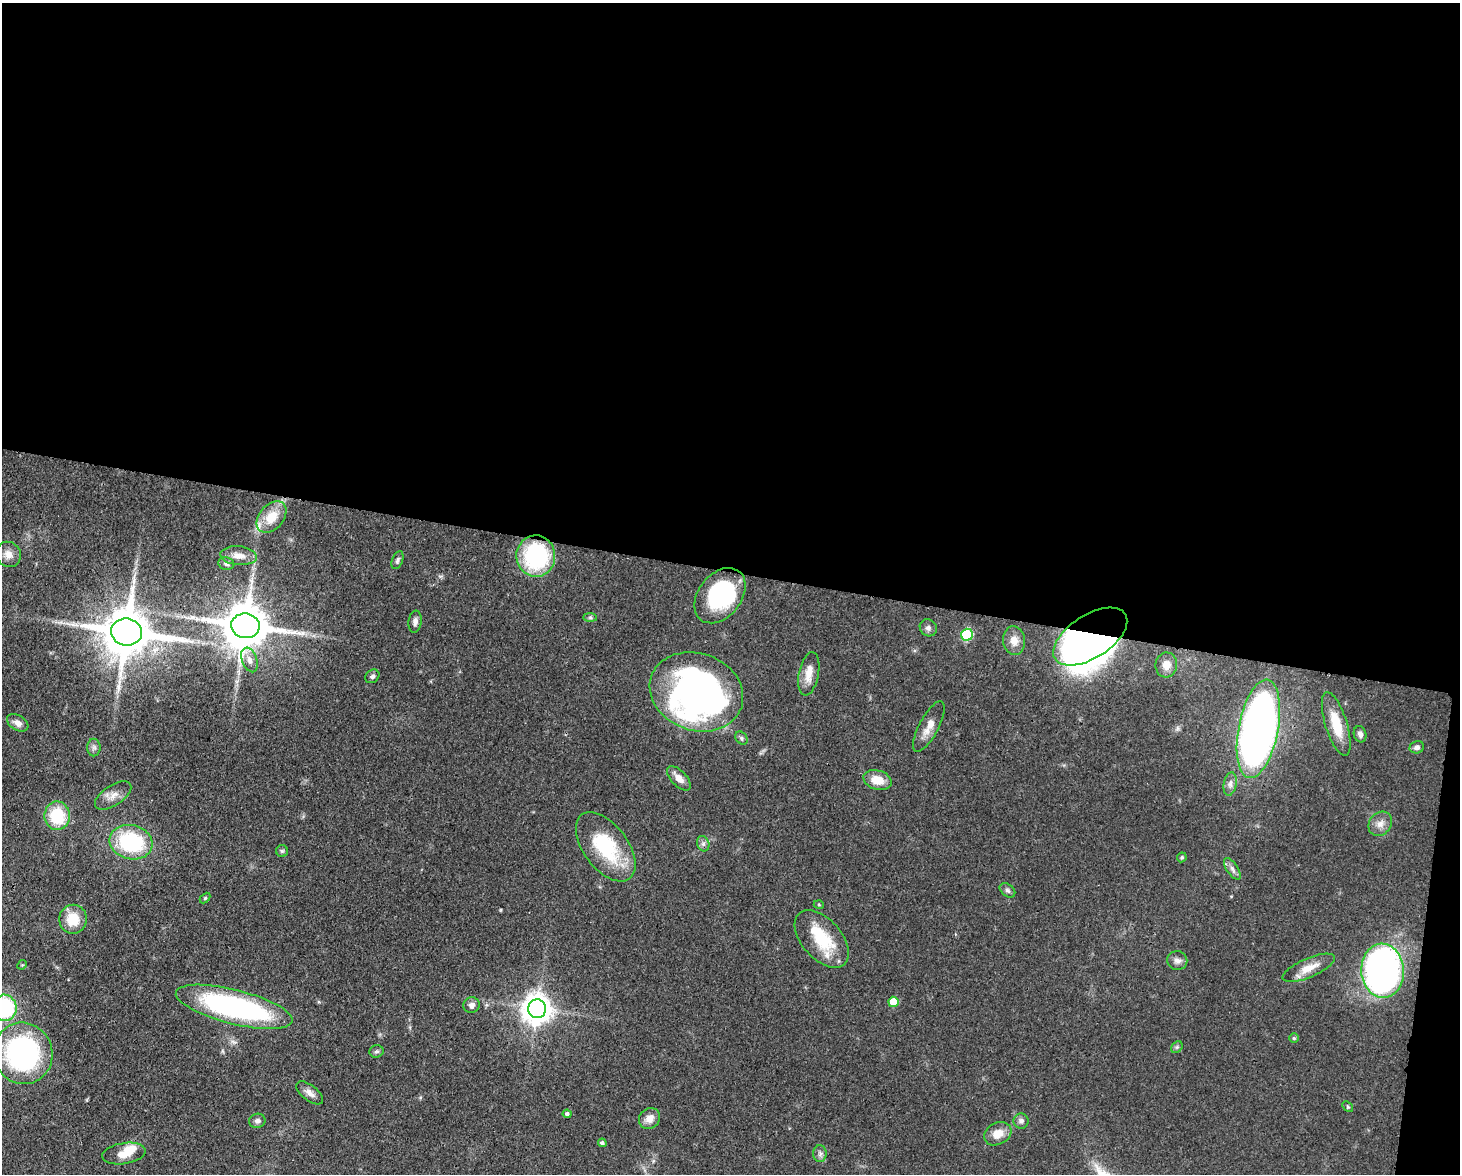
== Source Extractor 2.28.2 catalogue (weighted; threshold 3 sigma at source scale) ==
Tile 3 of 3 x 4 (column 3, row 1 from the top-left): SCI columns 3219-4676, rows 3595-4766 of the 4863 x 4839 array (HDU 1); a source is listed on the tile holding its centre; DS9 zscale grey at full resolution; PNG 1462 x 1176 px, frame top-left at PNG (2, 3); each listed source drawn as its Kron ellipse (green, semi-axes under 4 px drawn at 4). Shown black and unused: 50% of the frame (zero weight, under 3 of 4 exposures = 9% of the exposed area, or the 3 px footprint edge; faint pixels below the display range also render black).
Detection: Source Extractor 2.28.2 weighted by HDU 2 'WHT'; one run over the whole footprint, this tile lists its part. Background 0.0929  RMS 0.0046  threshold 0.0207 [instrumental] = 3 sigma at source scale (4.5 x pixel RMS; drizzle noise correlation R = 1.50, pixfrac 1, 0.05/0.05 arcsec/px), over >= 5 px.
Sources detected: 76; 5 inside a brighter object's white glare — neither listed nor drawn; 3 inside a brighter listed object's ellipse — not listed separately; the other 68 listed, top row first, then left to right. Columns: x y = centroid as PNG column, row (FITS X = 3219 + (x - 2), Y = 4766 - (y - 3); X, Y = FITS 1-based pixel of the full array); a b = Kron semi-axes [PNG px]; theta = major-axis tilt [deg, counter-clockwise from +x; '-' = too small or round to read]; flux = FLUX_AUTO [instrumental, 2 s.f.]
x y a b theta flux
272 517 18 12 49 11
8 554 13 12 - 4
239 556 18 9 -5 5.3
536 556 21 19 -89 48
397 560 9 5 68 1.2
226 564 8 6 -10 1.7
720 596 31 21 52 50
590 617 7 4 0 0.89
415 622 11 6 83 2.1
245 626 14 12 -8 2500
928 628 9 8 - 1.8
126 632 15 13 -8 2600
967 635 6 5 - 37
1090 637 42 21 32 310
1014 641 14 11 -83 4.4
249 660 13 7 -70 2.9
1166 665 12 11 - 5
809 674 22 10 79 6.1
372 676 7 6 - 1.2
696 692 48 38 -20 130
18 723 12 7 -32 2.7
1336 724 33 11 -73 13
929 726 28 9 62 5.6
1258 729 50 20 79 390
1360 734 8 6 -74 1.9
741 738 7 5 -50 1
94 747 9 6 90 1.6
1417 747 7 6 - 1.7
679 778 15 7 -47 4
877 780 14 9 -17 7.5
1230 784 12 6 80 2.3
113 796 20 10 33 4.7
57 816 14 12 -89 22
1380 824 13 10 51 3.8
131 842 22 17 -14 44
703 844 8 6 -70 1.4
606 847 40 22 -53 32
282 851 6 6 - 0.88
1182 857 5 4 - 0.79
1232 869 12 5 -57 2
1007 890 9 6 -38 1.2
205 898 6 4 45 0.61
819 905 5 3 - 0.42
73 919 14 14 - 11
822 939 34 20 -48 21
1177 961 10 9 - 2.4
22 965 5 4 - 0.49
1309 968 28 9 23 7.2
1383 971 27 21 -86 220
893 1002 5 5 - 10
472 1005 8 7 - 2.3
234 1007 60 17 -14 110
4 1008 13 12 - 45
537 1009 9 9 - 690
1294 1038 4 4 - 0.61
1177 1047 6 5 - 0.91
376 1051 7 6 - 1.1
23 1053 31 29 -70 91
310 1093 16 7 -38 3
1348 1106 6 4 -44 0.65
567 1114 4 4 - 1.2
649 1119 11 9 43 4.2
257 1121 8 7 - 1.7
1021 1121 7 7 - 1.8
998 1134 14 11 29 6.5
602 1143 4 4 - 1.2
124 1153 22 10 9 6.9
820 1154 8 6 89 1.5
Overlapping masked pixels (flux is a lower limit): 1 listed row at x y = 1090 637
Isophote crosses this tile's border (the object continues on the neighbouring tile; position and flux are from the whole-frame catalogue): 1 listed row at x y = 4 1008